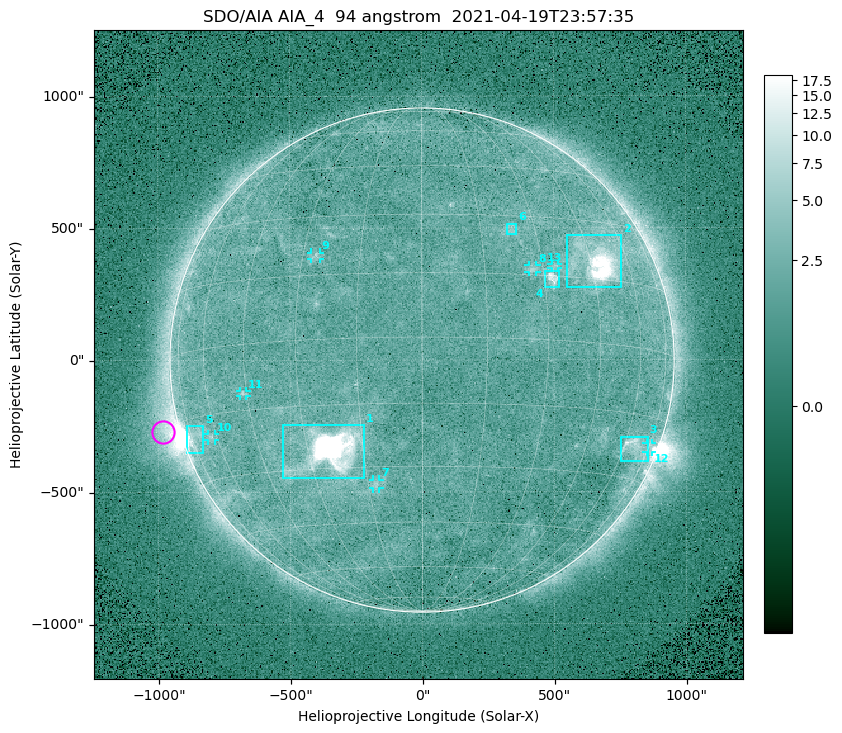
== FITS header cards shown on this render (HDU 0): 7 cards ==
TELESCOP= 'SDO/AIA '
INSTRUME= 'AIA_4   '
WAVELNTH=                   94
WAVEUNIT= 'angstrom'
DATE-OBS= '2021-04-19T23:57:35.12'
CTYPE1  = 'HPLN-TAN'
CTYPE2  = 'HPLT-TAN'

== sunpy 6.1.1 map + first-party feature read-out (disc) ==
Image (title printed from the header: SDO/AIA AIA_4  94 angstrom  2021-04-19T23:57:35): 512 x 512 px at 4.8 arcsec/px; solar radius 955 arcsec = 199 px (full disc in frame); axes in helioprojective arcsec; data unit not stated in the header (colour bar unlabelled)
Orientation: roll -0.137 deg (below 1 deg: not rotated)
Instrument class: DISC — disc imager (sunpy class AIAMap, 94 A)
Bright regions (active regions / flare kernels): reference = the median radial profile (limb darkening/brightening removed); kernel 5 px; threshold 5 sigma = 2.52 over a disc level ~1.79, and >= 1.15x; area >= 9 px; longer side >= 5 px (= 24 arcsec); searched inside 0.97 R_sun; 13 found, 13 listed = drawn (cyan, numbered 1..; 7 of them under ~33 arcsec drawn as corner ticks so the feature stays visible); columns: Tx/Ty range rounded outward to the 10 arcsec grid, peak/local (2 s.f.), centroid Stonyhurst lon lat
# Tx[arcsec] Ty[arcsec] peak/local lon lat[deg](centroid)
1 -530..-220 -450..-240 1262 -24 -26
2 550..760 270..470 48 +47 +19
3 750..860 -390..-290 4.6 +66 -22
4 460..520 270..340 6.3 +32 +14
5 -900..-830 -350..-250 6.3 -73 -19
6 320..360 470..520 2.7 +23 +26
7 -190..-160 -490..-450 3 -13 -34
8 400..440 330..360 3 +27 +16
9 -420..-380 380..410 2.9 -27 +20
10 -810..-780 -300..-280 2.8 -63 -20
11 -690..-660 -140..-110 2.9 -46 -11
12 850..870 -350..-310 2.9 +75 -22
13 490..520 340..360 2.6 +34 +17
Off-limb structures (1.02-1.3 R_sun): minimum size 50 px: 5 found; the strongest spans PA ~90..115 deg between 1.02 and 1.21 R_sun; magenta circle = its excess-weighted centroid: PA ~105 deg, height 1.07 R_sun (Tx ~-980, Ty ~-270 arcsec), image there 4.5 x the reference